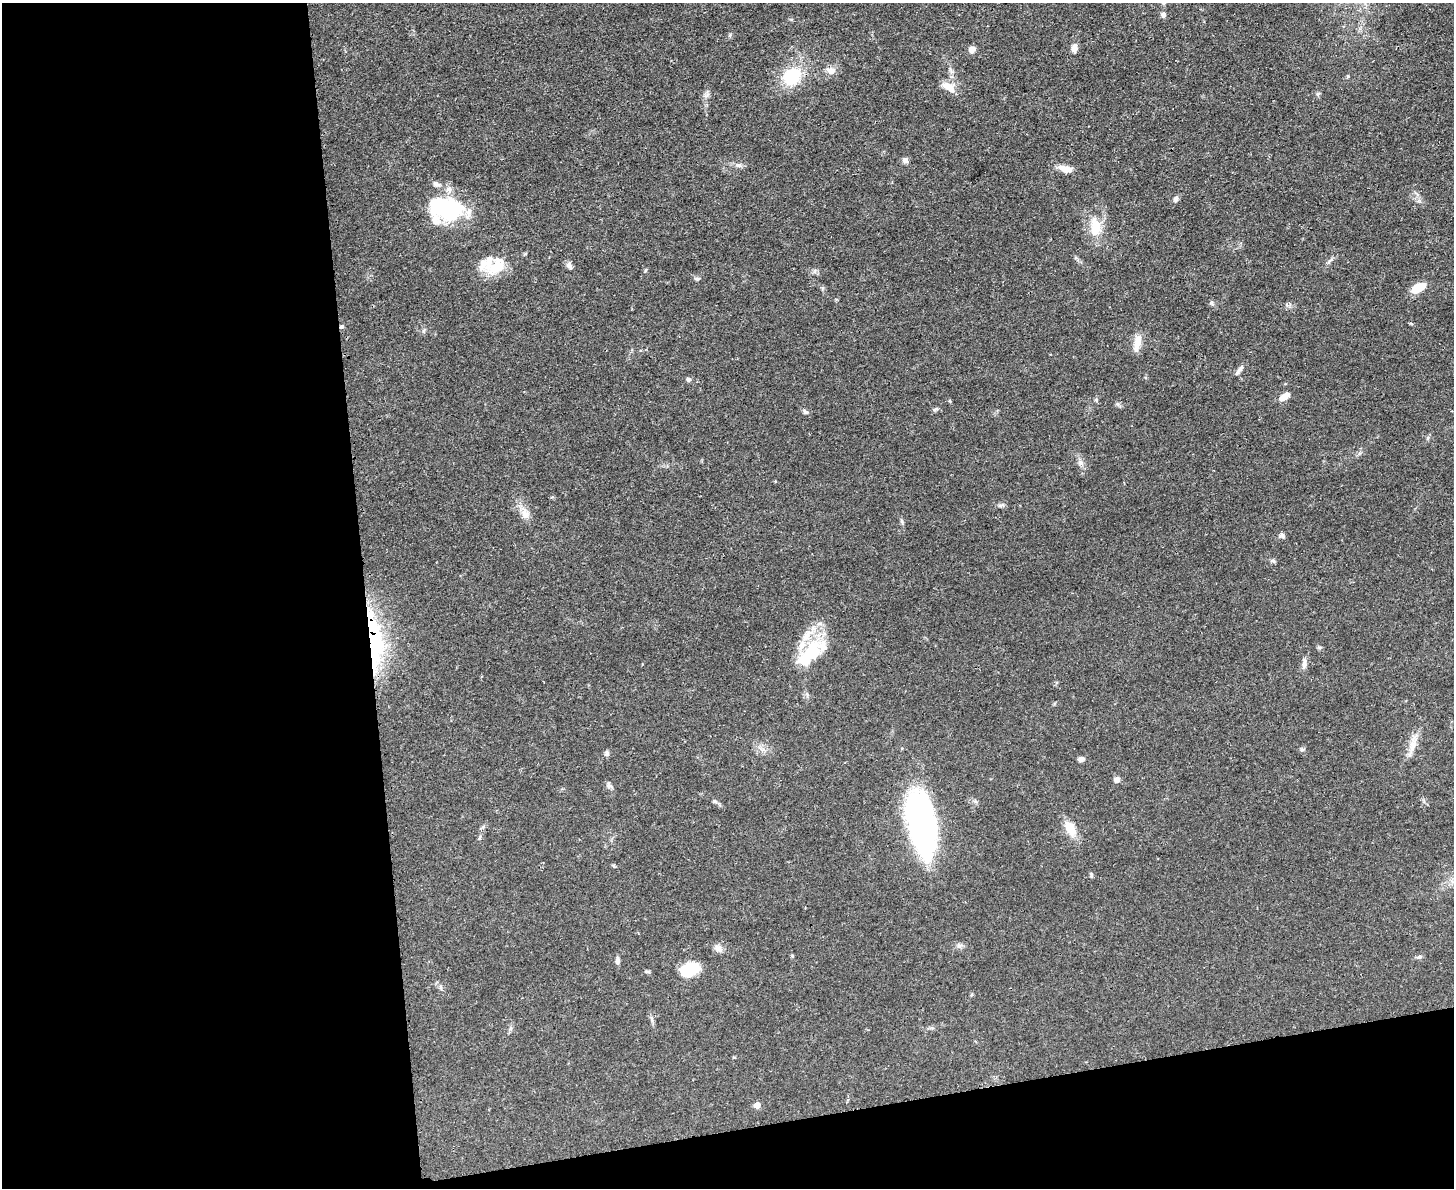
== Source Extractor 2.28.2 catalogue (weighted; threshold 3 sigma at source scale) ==
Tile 10 of 3 x 4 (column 1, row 4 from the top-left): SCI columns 142-1593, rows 13-1198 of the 4749 x 4767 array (HDU 1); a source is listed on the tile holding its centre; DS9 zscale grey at full resolution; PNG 1456 x 1190 px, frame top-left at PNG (2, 3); no overlay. Shown black and unused: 31% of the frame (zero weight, under 3 of 4 exposures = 2% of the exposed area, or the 3 px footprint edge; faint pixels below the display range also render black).
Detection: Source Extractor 2.28.2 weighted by HDU 2 'WHT'; one run over the whole footprint, this tile lists its part. Background 0.0461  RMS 0.0053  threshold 0.0236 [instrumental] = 3 sigma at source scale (4.5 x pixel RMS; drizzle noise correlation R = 1.50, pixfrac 1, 0.05/0.05 arcsec/px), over >= 5 px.
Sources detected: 62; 3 inside a brighter object's white glare — not listed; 6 inside a brighter listed object's ellipse — not listed separately; the other 53 listed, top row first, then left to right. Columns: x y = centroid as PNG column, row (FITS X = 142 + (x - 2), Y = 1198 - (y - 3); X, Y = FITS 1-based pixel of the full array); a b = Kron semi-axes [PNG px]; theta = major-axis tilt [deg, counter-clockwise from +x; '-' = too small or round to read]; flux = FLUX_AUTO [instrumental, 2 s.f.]
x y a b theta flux
1163 15 7 6 - 1.7
1074 48 8 6 76 3.3
972 49 8 8 - 2.3
831 71 10 8 2 4
792 76 18 14 39 24
948 87 17 8 -34 6
1318 94 7 5 59 0.9
905 160 7 6 - 1.8
738 165 9 5 -8 1.6
1065 169 18 8 -16 4.9
436 184 10 6 -29 2
1176 199 8 6 67 1.5
447 209 39 25 -4 44
1095 227 28 14 -86 11
1331 260 11 3 35 1.1
569 265 10 7 -60 1.7
495 267 30 19 28 14
1418 288 14 8 30 10
1212 303 6 4 -88 0.82
341 327 6 4 42 0.88
1137 343 24 8 79 5.9
1239 370 18 4 54 1.8
688 379 7 5 -23 1.2
1285 396 11 6 30 5
1096 400 5 5 - 0.75
1118 404 7 4 -70 0.86
935 409 9 4 16 0.98
805 412 8 5 -38 1.2
1081 463 7 5 90 1.4
1002 505 9 5 18 1.2
525 514 12 9 -45 3.8
902 521 7 4 -71 0.84
1282 536 8 6 -54 1.2
1273 561 6 4 -19 0.86
374 639 74 17 -83 55
813 648 25 23 57 20
1304 664 13 6 83 2.4
1413 744 19 10 72 5.7
1302 749 6 4 -18 0.75
607 753 8 6 73 1.1
1081 759 7 6 - 1.6
1117 780 6 6 - 2.6
609 786 12 5 -24 1.4
714 801 7 5 0 0.92
922 824 58 22 -79 170
1070 828 21 12 -57 8
1091 875 8 3 -86 0.81
718 948 12 9 -43 2.7
1419 957 9 5 16 1.1
617 960 9 5 90 1.6
689 969 14 9 21 33
652 1019 7 4 -71 1
757 1105 6 5 - 3.9
Overlapping masked pixels (flux is a lower limit): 2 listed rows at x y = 341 327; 374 639
Unlisted compact peaks at least as high as the median listed source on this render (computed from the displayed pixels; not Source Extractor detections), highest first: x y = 707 95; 1348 76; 1319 647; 423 331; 698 279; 730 34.